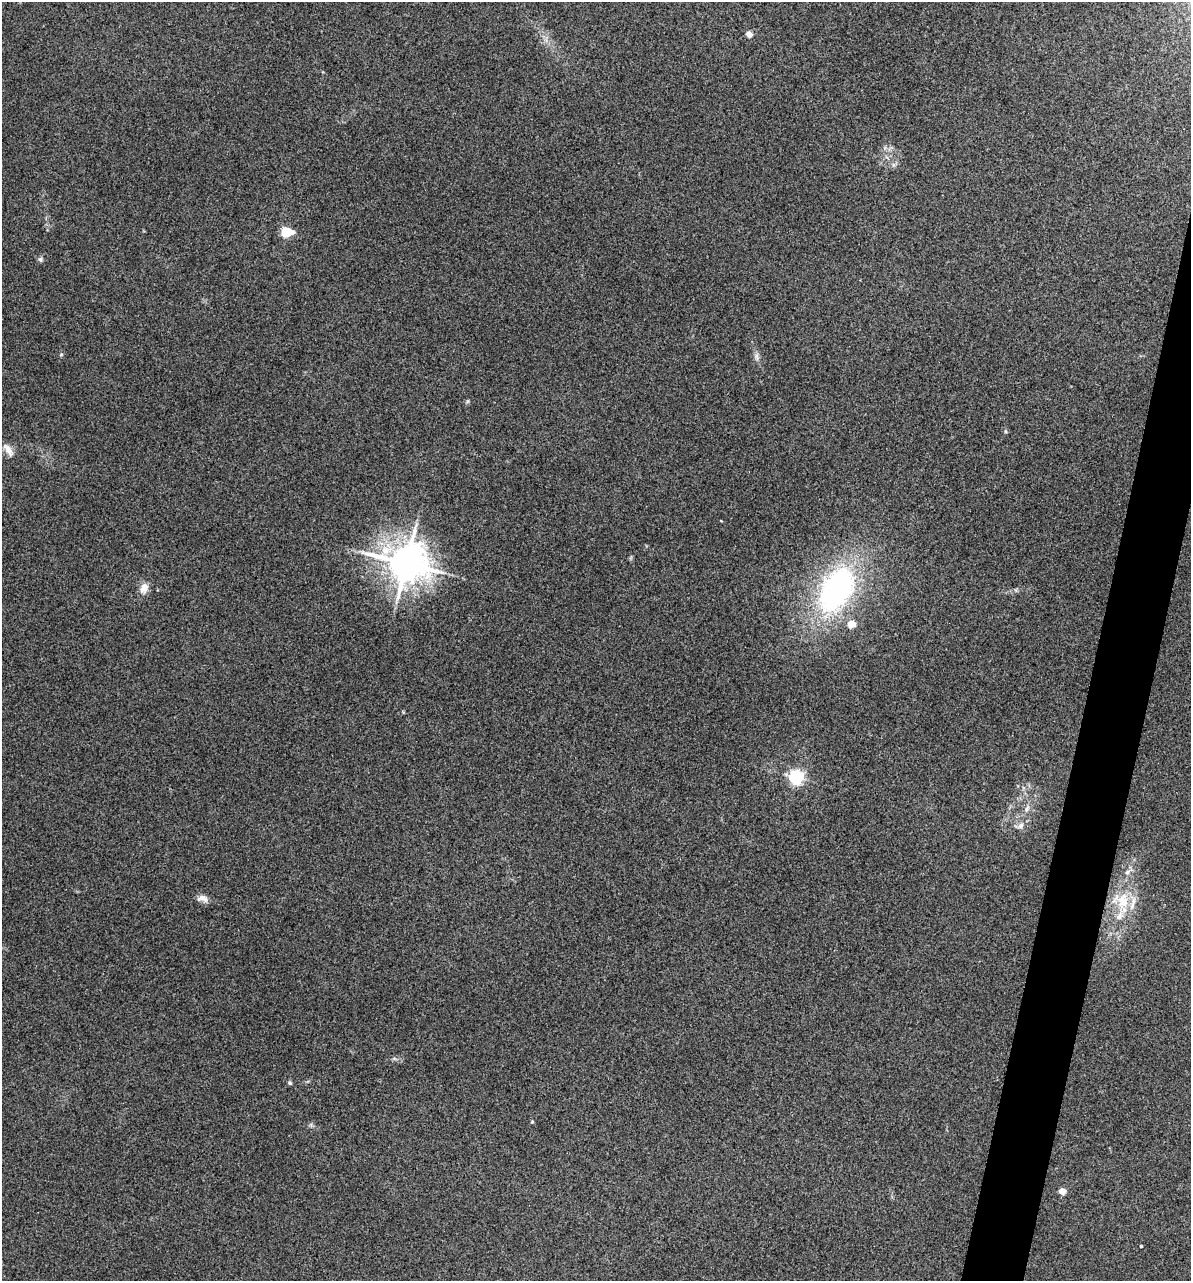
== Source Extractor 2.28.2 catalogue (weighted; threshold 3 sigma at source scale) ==
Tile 10 of 4 x 4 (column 2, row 3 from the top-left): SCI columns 1432-2620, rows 1673-2951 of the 5355 x 5901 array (HDU 1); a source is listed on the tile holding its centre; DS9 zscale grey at full resolution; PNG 1193 x 1283 px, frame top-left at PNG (2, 2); no overlay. Shown black and unused: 4% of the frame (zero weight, under 3 of 5 exposures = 17% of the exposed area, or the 3 px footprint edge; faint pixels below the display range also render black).
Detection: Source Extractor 2.28.2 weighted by HDU 2 'WHT'; one run over the whole footprint, this tile lists its part. Background 0.171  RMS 0.0086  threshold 0.0389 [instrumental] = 3 sigma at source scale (4.5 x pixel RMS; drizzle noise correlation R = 1.50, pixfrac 1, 0.05/0.05 arcsec/px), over >= 5 px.
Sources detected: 23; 1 inside a brighter listed object's ellipse — not listed separately; the other 22 listed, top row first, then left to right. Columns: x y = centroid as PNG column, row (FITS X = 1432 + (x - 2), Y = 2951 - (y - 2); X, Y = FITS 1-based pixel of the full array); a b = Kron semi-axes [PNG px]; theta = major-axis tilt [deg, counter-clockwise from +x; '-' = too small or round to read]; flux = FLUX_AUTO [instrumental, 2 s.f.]
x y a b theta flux
749 34 4 4 - 9.5
286 232 5 5 - 56
292 232 5 4 - 4.4
40 259 7 5 89 1.7
757 356 9 4 -81 2.5
1005 431 6 3 -71 0.97
8 450 20 7 -55 5.9
721 521 4 2 - 0.5
406 563 12 10 -9 2400
144 588 14 10 67 6.5
836 590 43 27 60 190
851 624 5 4 - 21
796 777 6 6 - 190
1027 809 9 5 61 2.8
1020 826 9 7 48 3.4
1127 872 6 5 - 1.8
203 898 15 8 -13 5.1
1123 901 26 20 -70 28
290 1083 5 5 - 1.2
532 1122 4 3 - 0.75
1062 1191 5 4 - 13
1141 1246 3 3 - 1
Unlisted compact peaks at least as high as the median listed source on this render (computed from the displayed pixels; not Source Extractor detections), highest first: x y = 61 354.